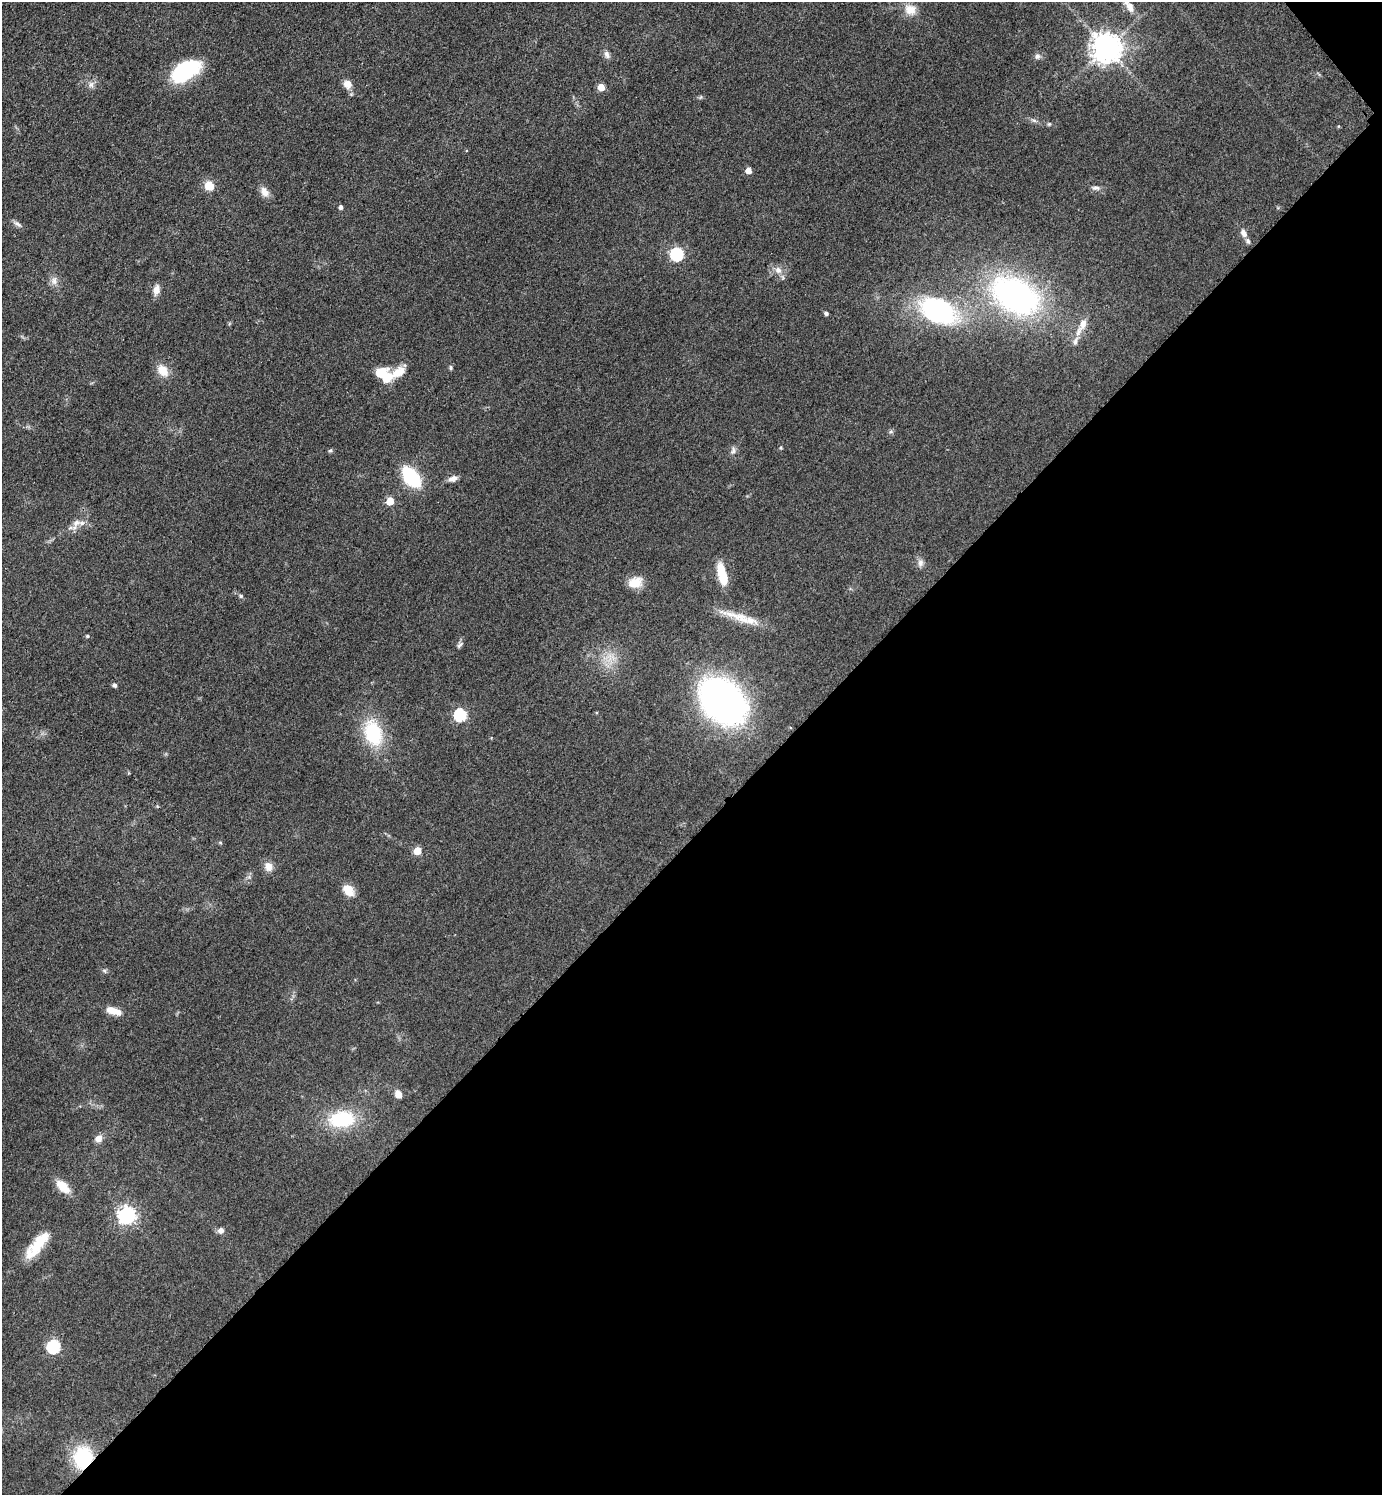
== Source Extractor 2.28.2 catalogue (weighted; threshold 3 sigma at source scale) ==
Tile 12 of 4 x 4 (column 4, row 3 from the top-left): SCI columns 4309-5688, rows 1509-3001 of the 6001 x 6002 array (HDU 1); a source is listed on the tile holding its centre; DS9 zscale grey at full resolution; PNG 1384 x 1497 px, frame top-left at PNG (2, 2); no overlay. Shown black and unused: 44% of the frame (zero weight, under 3 of 4 exposures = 2% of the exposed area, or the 3 px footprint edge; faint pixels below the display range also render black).
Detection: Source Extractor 2.28.2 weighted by HDU 2 'WHT'; one run over the whole footprint, this tile lists its part. Background 0.0578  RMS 0.0057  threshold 0.0257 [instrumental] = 3 sigma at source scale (4.5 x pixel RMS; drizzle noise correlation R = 1.50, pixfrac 1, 0.05/0.05 arcsec/px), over >= 5 px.
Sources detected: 73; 1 inside a brighter object's white glare — not listed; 5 inside a brighter listed object's ellipse — not listed separately; the other 67 listed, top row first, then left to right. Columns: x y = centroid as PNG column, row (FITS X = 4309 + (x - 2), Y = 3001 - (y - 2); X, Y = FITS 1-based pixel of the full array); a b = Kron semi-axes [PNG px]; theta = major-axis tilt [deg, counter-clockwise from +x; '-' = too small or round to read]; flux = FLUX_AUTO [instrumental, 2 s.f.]
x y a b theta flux
1128 5 28 9 -54 6.6
910 10 16 13 -31 7.1
1107 48 9 9 - 920
607 54 11 7 -65 2.4
1037 56 9 7 15 2.1
185 71 32 16 31 47
347 84 11 9 -55 4.6
91 85 9 7 75 2.3
601 87 5 5 - 9.7
1034 120 8 4 -9 1.4
1049 124 5 5 - 0.85
1338 126 5 3 - 0.47
748 170 5 5 - 6.1
209 186 6 5 - 21
1096 188 12 6 -3 2.2
264 192 14 9 -61 4.5
341 207 4 4 - 2
17 224 13 5 -33 2
1244 233 11 7 -65 3.1
677 254 6 6 - 86
778 270 10 9 - 4.1
54 281 12 9 -89 3.7
156 290 10 7 78 5
1015 295 49 31 -29 150
938 311 41 25 -21 86
826 313 5 4 - 1.1
1083 324 16 9 68 5.6
1075 341 13 6 72 2.5
451 368 6 5 - 0.94
163 371 18 12 -50 7.5
380 372 9 7 27 13
398 372 21 9 31 9.8
891 431 6 6 - 1
781 448 5 4 - 0.63
330 450 6 5 - 1
733 450 12 7 77 2.3
411 477 16 10 -51 52
453 479 13 7 18 3
390 501 5 5 - 14
76 523 12 9 30 4.6
920 563 11 7 80 2.7
722 574 25 9 -76 15
635 582 17 12 15 8.1
241 596 7 5 -16 1.1
738 617 56 9 -16 14
87 636 5 4 - 0.77
460 645 11 5 47 1.6
610 657 20 13 10 9.8
115 685 5 4 - 1.6
723 701 32 23 -45 350
461 715 6 6 - 67
373 733 30 19 -72 36
220 843 5 4 - 0.77
417 851 5 5 - 15
268 866 12 10 -62 4.7
348 890 13 9 -55 9.7
104 971 7 5 -45 1.1
112 1011 13 8 -20 6.8
398 1094 11 8 -60 3.8
342 1119 29 18 6 35
98 1139 9 8 - 3.7
63 1187 16 9 -45 11
127 1215 7 7 - 240
221 1230 6 6 - 2.9
37 1245 26 16 49 14
54 1347 6 6 - 89
83 1458 21 18 78 37
Overlapping masked pixels (flux is a lower limit): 1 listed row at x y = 83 1458
Isophote crosses this tile's border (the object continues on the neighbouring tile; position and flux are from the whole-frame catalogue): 1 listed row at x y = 1128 5